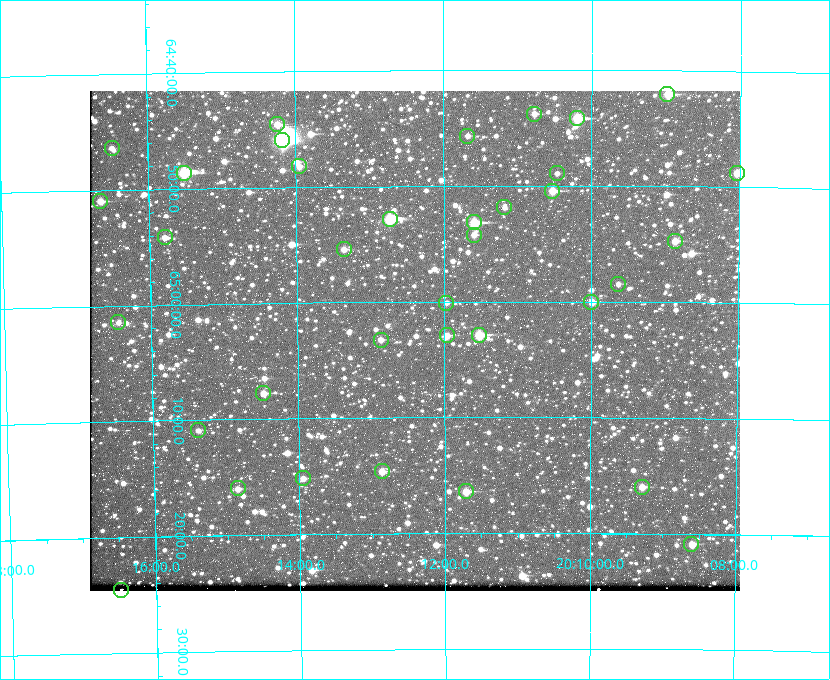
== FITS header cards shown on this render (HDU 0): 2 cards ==
NAXIS1  =                  650 / Width of table row in bytes
NAXIS2  =                  500 / Number of rows in table

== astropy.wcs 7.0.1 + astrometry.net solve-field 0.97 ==
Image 650 x 500 px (HDU 0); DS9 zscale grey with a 90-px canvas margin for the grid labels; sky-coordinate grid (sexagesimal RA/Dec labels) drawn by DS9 from the SOLVED WCS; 36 Tycho-2 reference stars matched to detected sources circled (green)
Header WCS: none
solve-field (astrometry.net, Tycho-2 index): SOLVED blind (the file carries no WCS)
Solved WCS: RA---TAN-SIP/DEC--TAN-SIP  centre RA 20:12:24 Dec +65:03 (303.10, +65.06 deg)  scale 5.18 arcsec/px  FOV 56.2' x 43.2'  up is -180 deg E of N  parity flipped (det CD > 0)
(file carries no celestial WCS; the grid is the blind solution)
Tycho-2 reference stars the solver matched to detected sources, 36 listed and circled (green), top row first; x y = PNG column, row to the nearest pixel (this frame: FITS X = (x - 90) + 1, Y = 500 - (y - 91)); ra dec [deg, ICRS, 3 dp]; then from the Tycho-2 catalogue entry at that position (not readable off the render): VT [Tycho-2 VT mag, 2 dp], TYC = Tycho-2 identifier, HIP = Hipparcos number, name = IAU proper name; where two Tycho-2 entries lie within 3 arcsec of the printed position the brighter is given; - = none
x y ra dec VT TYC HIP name
667 94 302.245 +64.701 10.15 4240-635-1 - -
534 114 302.694 +64.730 11.56 4240-766-1 - -
577 118 302.549 +64.736 9.65 4240-950-1 - -
277 124 303.562 +64.742 10.88 4240-278-1 - -
467 136 302.919 +64.761 11.77 4240-64-1 - -
282 140 303.544 +64.765 7.36 4240-620-1 99731 -
112 148 304.122 +64.773 12.06 4240-1113-1 - -
299 166 303.488 +64.804 11.29 4240-68-1 - -
184 173 303.878 +64.810 8.93 4240-794-1 - -
557 173 302.617 +64.815 11.97 4240-238-1 - -
737 173 302.008 +64.813 10.38 4240-809-1 - -
552 191 302.633 +64.841 10.69 4240-985-1 - -
100 201 304.164 +64.849 10.65 4240-315-1 - -
504 207 302.794 +64.865 12.51 4240-904-1 - -
390 219 303.184 +64.880 9.02 4240-488-1 - -
474 222 302.897 +64.886 9.40 4240-717-1 - -
474 235 302.899 +64.904 11.91 4240-435-1 - -
165 237 303.948 +64.903 11.68 4240-549-1 - -
675 241 302.216 +64.912 11.03 4240-1279-1 - -
344 249 303.341 +64.923 11.58 4240-148-1 - -
618 284 302.408 +64.974 11.97 4240-686-1 - -
591 302 302.498 +65.000 11.22 4240-149-1 - -
446 303 302.992 +65.001 11.85 4240-479-1 - -
118 322 304.112 +65.024 12.29 4240-364-1 - -
447 335 302.992 +65.048 11.44 4240-88-1 - -
479 335 302.882 +65.048 10.25 4240-98-1 - -
381 340 303.217 +65.054 11.98 4240-166-1 - -
263 393 303.620 +65.129 11.18 4240-34-1 - -
198 430 303.846 +65.181 11.99 4240-1077-1 - -
382 471 303.217 +65.244 11.17 4240-236-1 - -
303 478 303.488 +65.252 12.13 4240-1343-1 - -
642 487 302.323 +65.266 11.19 4240-188-1 - -
238 488 303.713 +65.266 11.45 4240-564-1 - -
466 491 302.928 +65.273 10.74 4240-760-1 - -
691 544 302.149 +65.348 11.48 4240-952-1 - -
121 590 304.121 +65.408 11.90 4240-305-1 - -